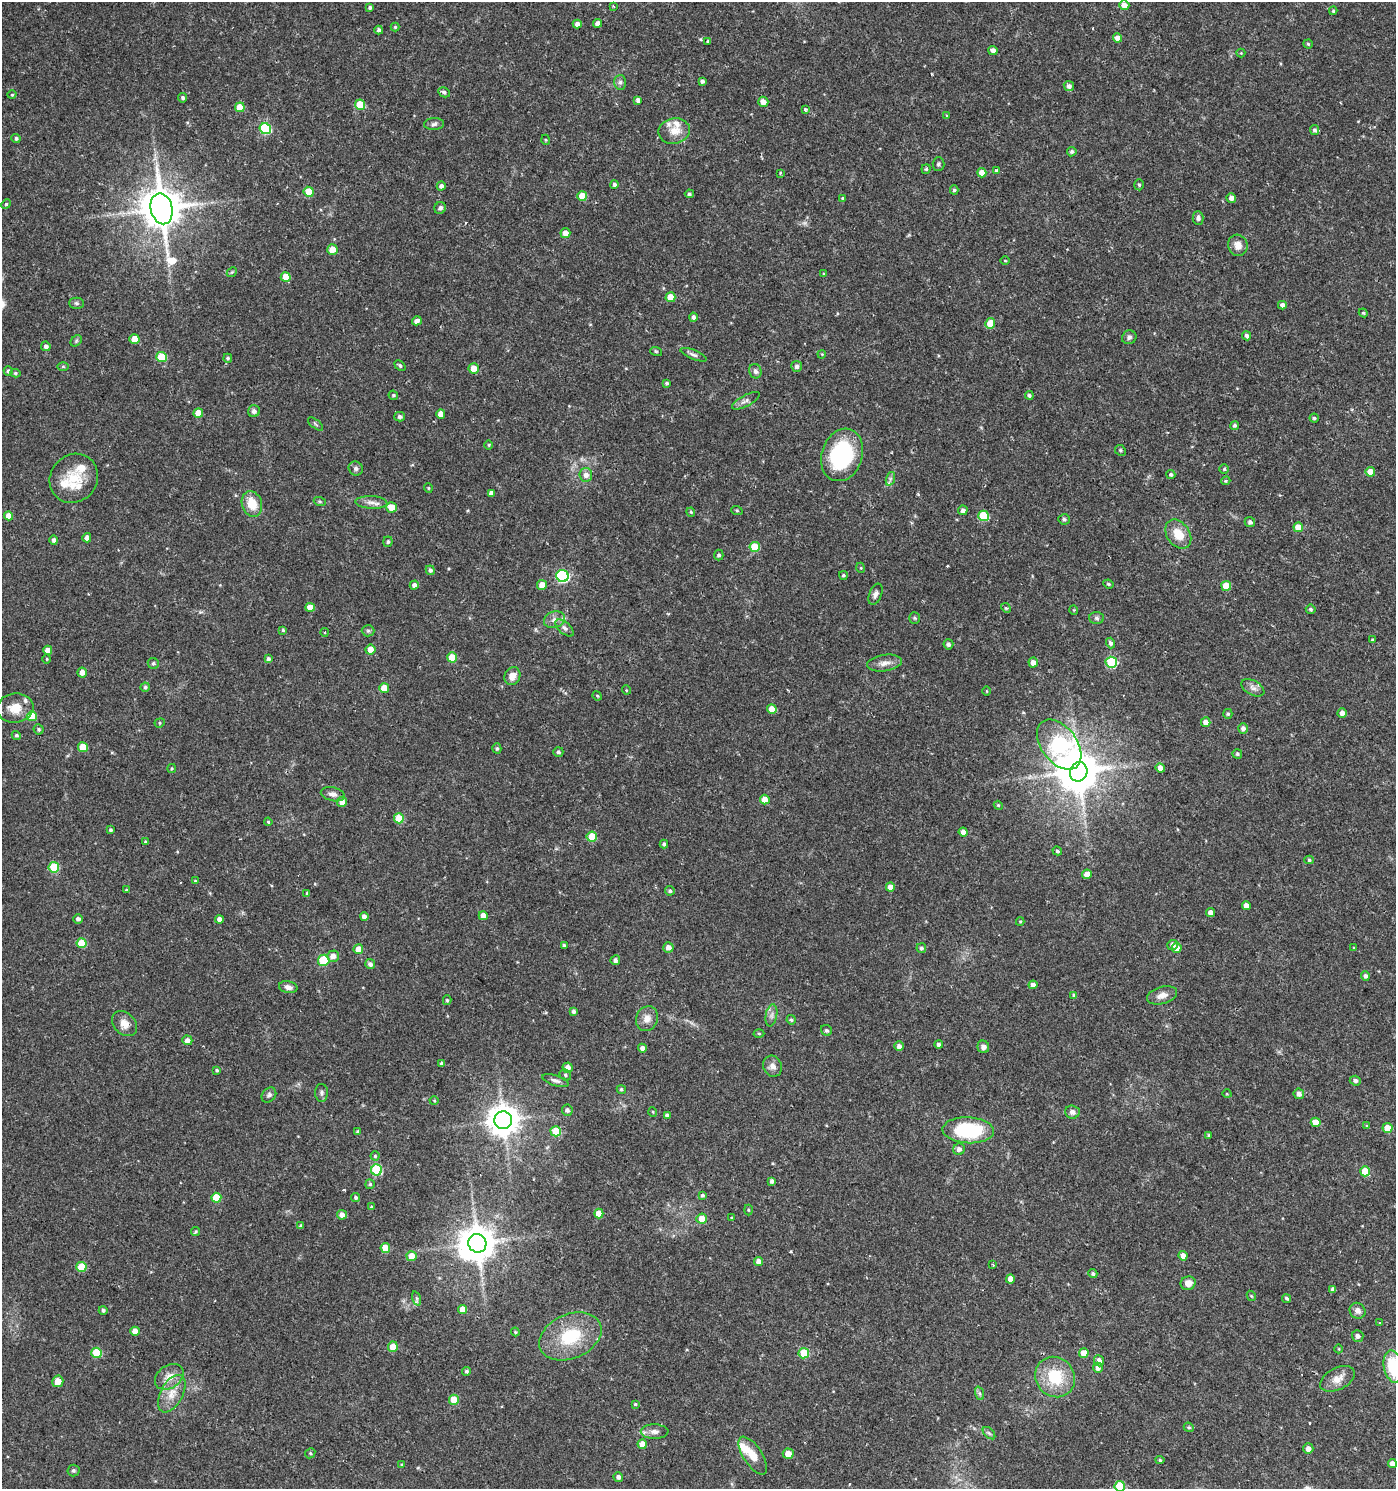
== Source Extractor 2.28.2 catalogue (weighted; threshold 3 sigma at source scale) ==
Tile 6 of 4 x 4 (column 2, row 2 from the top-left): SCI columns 1574-2967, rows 2983-4469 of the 6003 x 5958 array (HDU 1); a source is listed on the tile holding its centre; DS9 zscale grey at full resolution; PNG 1398 x 1491 px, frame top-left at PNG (2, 2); each listed source drawn as its Kron ellipse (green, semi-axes under 4 px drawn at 4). Shown black and unused: <1% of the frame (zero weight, under 2 of 3 exposures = <1% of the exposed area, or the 3 px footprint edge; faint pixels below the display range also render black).
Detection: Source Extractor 2.28.2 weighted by HDU 2 'WHT'; one run over the whole footprint, this tile lists its part. Background 0.0253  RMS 0.004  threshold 0.018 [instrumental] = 3 sigma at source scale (4.5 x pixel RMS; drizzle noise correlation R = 1.50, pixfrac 1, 0.0396/0.0396 arcsec/px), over >= 5 px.
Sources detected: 348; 1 too faint to see at this stretch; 2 inside a brighter object's white glare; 5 cosmic-ray / hot-pixel residue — neither listed nor drawn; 7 inside a brighter listed object's ellipse — not listed separately; the other 333 listed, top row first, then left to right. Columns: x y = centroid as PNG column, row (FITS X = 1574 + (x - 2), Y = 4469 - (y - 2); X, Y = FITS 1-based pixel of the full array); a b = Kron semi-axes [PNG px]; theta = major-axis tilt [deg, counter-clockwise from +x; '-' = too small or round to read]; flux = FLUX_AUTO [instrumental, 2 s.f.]
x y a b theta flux
1124 5 5 5 - 3.5
613 6 4 3 - 0.37
370 7 4 4 - 0.79
1333 11 4 3 - 0.57
598 23 4 4 - 1.9
577 24 4 4 - 1.9
395 27 4 4 - 0.48
379 30 4 4 - 0.99
1118 38 4 4 - 2.9
708 41 4 4 - 0.54
1308 44 4 4 - 0.52
993 50 4 4 - 1.8
1241 53 4 4 - 0.4
702 81 4 4 - 1
620 82 7 6 - 1.1
1069 86 5 5 - 1.5
444 92 6 5 - 0.98
12 95 4 4 - 0.44
183 98 4 4 - 0.84
638 100 4 4 - 1.3
763 102 5 5 - 2.9
360 105 5 5 - 11
240 107 5 5 - 6.9
805 109 4 3 - 0.75
947 116 4 3 - 0.4
434 124 10 6 3 1.2
265 129 6 5 - 28
1314 130 5 4 - 1.1
674 131 16 12 9 5.4
16 138 4 4 - 0.84
546 140 5 3 - 0.37
1072 152 5 4 - 0.8
938 164 7 6 - 0.79
926 169 4 4 - 0.63
996 170 3 3 - 1.3
780 173 3 2 - 0.4
982 173 5 4 - 3.5
614 184 4 4 - 0.86
1139 185 5 4 - 0.66
441 186 4 4 - 1.4
954 190 4 4 - 0.64
309 192 5 5 - 7.5
689 194 4 4 - 0.79
582 196 5 5 - 7.1
842 198 3 3 - 0.39
1231 198 5 4 - 1.7
6 204 5 4 - 0.56
440 208 6 5 - 1.2
162 209 15 11 -77 1400
1198 218 7 5 -89 1.3
565 233 5 5 - 2.9
1238 245 11 9 -73 3.5
332 249 5 5 - 5
1005 261 4 3 - 0.33
232 272 5 4 - 0.51
824 274 4 3 - 0.43
286 277 5 5 - 5.9
670 297 5 5 - 7.2
76 303 7 5 -1 0.81
1282 305 4 4 - 1.4
1363 313 4 4 - 0.47
693 317 4 4 - 1.1
417 321 5 4 - 1.5
990 323 5 5 - 6.8
1246 336 4 4 - 1.2
1129 337 7 6 - 1.2
134 339 5 5 - 5.9
76 341 6 5 - 0.61
46 346 5 4 - 1.3
656 351 6 3 -19 0.47
822 354 4 3 - 0.35
694 355 14 4 -22 1.3
162 357 5 5 - 10
228 358 4 4 - 0.82
63 366 5 3 - 0.45
400 366 6 4 -40 0.77
797 366 5 5 - 1.3
474 368 5 5 - 4.5
8 371 5 4 - 1
755 371 7 6 - 1.5
15 373 5 4 - 0.73
667 383 4 4 - 0.66
393 395 5 4 - 0.65
1029 395 4 4 - 0.88
746 401 15 5 28 1.6
254 411 6 6 - 1.5
198 413 5 5 - 5.8
441 414 5 4 - 3.3
400 417 5 5 - 1.1
1314 418 4 4 - 0.6
315 424 9 3 -40 0.53
1235 425 4 4 - 0.83
489 445 4 4 - 0.44
1120 450 5 5 - 0.68
842 455 27 20 71 40
356 468 7 6 - 1.1
1224 469 5 4 - 0.57
1370 472 5 5 - 4.8
1171 474 4 4 - 0.8
586 475 7 6 - 2.2
74 478 25 23 49 12
890 479 7 4 72 0.93
1226 481 4 3 - 0.45
428 488 5 4 - 0.45
491 493 4 4 - 1.6
320 502 6 4 -19 0.58
371 502 16 6 -3 2.4
252 504 13 10 -71 7.7
392 507 5 5 - 4.9
963 510 5 4 - 1.5
737 511 6 3 -20 0.44
691 512 4 4 - 0.45
9 516 4 4 - 3.4
983 516 5 5 - 17
1064 519 6 5 - 0.87
1250 522 5 5 - 1.1
1298 527 5 4 - 4.9
1178 534 16 11 -55 6.9
87 538 4 4 - 1.9
54 540 4 4 - 1.2
388 542 5 4 - 0.75
755 547 5 5 - 12
719 555 5 4 - 0.8
861 568 5 3 - 0.37
430 570 5 4 - 1
843 575 4 4 - 0.59
562 576 6 6 - 52
1108 584 5 3 - 0.6
414 585 4 4 - 1.4
542 585 5 5 - 3.5
1226 586 5 5 - 8
875 594 11 6 66 1.6
310 607 5 4 - 4.5
1006 608 5 4 - 0.51
1311 609 5 4 - 0.81
1074 610 5 3 - 0.31
914 618 6 5 - 0.58
1097 618 7 6 - 0.94
554 620 11 8 19 2.3
565 628 11 5 -41 1.4
283 630 4 3 - 0.61
368 631 6 5 - 0.7
325 632 4 3 - 0.37
1373 640 3 3 - 1.1
1110 643 5 4 - 1.2
948 644 5 5 - 1.1
370 649 5 5 - 3.4
48 650 4 4 - 2.9
452 657 5 5 - 8.1
47 659 4 3 - 0.38
268 659 4 4 - 1
1033 662 5 4 - 2.2
1111 662 5 5 - 26
153 663 6 5 - 0.77
884 663 17 8 8 3
82 673 5 5 - 2.6
512 676 9 7 65 3
145 687 4 4 - 0.76
384 688 5 5 - 5.4
1253 688 12 7 -29 1.9
626 690 5 3 - 0.37
987 691 5 3 - 0.32
597 696 5 4 - 0.44
15 708 18 14 7 6.6
772 709 5 4 - 5
1342 713 4 4 - 2.2
1228 714 5 4 - 0.62
32 716 5 5 - 7.3
1206 722 5 4 - 2.7
160 723 5 4 - 0.54
1243 728 5 5 - 1.7
39 729 5 5 - 0.73
16 735 5 4 - 0.79
1059 745 28 18 -53 140
83 747 5 5 - 8.8
497 748 5 4 - 0.64
558 752 5 5 - 0.83
1237 754 5 4 - 0.66
172 768 4 3 - 0.46
1160 768 5 4 - 2.5
1079 772 10 8 69 1000
333 794 12 7 -14 2
765 799 5 5 - 4.2
342 802 5 5 - 3.6
998 805 4 3 - 0.41
399 818 5 5 - 11
268 822 4 3 - 0.41
110 830 3 3 - 0.65
963 832 4 4 - 2.2
592 837 5 5 - 9.4
145 842 4 3 - 0.52
664 844 4 4 - 0.75
1057 851 5 4 - 0.69
1309 860 5 4 - 0.65
54 867 5 5 - 16
1087 874 5 4 - 3.4
195 881 4 4 - 0.43
890 887 4 4 - 3.2
126 890 4 4 - 0.45
670 891 5 4 - 0.85
307 893 3 3 - 0.46
1246 905 4 4 - 2.1
1211 912 4 4 - 2.3
483 916 4 4 - 3.1
364 917 4 4 - 2.1
78 919 5 4 - 1.4
219 919 4 4 - 1.9
1020 921 4 4 - 0.43
82 943 5 5 - 9.2
564 945 3 3 - 0.71
1173 945 5 5 - 1.4
668 947 5 5 - 2.5
921 948 5 4 - 0.89
1177 948 5 5 - 2.9
1354 948 3 3 - 0.43
358 949 5 5 - 3.9
333 956 6 5 - 2.5
324 960 6 5 - 18
615 960 5 4 - 1.2
370 964 5 5 - 1.3
1365 976 5 4 - 1.3
1033 985 4 4 - 1.8
288 987 9 6 -11 1.9
1074 995 4 4 - 0.66
1162 995 15 8 16 3
447 1000 5 4 - 0.58
573 1012 4 4 - 1.1
771 1015 11 5 80 1.7
647 1019 12 10 69 3.3
791 1020 5 4 - 0.69
124 1024 14 10 -45 3.4
826 1030 6 5 - 0.82
759 1033 5 3 - 0.42
187 1040 5 5 - 1.9
939 1044 4 4 - 1.1
899 1046 5 4 - 1.8
983 1047 6 6 - 1.9
642 1048 4 4 - 1.5
442 1064 4 4 - 1.1
773 1066 11 9 -66 2.2
567 1068 5 5 - 2.7
217 1070 4 3 - 0.53
565 1075 6 5 - 0.8
555 1080 14 5 -17 1.5
1355 1081 5 5 - 1.2
621 1089 5 4 - 0.62
322 1093 9 6 89 1.2
1227 1094 5 3 - 0.3
1299 1094 5 5 - 1.6
269 1095 8 6 50 1.2
434 1101 4 4 - 0.45
567 1110 5 5 - 1
653 1112 5 3 - 0.32
1072 1112 7 6 - 1.5
667 1115 4 4 - 1.1
503 1120 9 9 - 640
1316 1122 5 4 - 4.8
1367 1126 4 3 - 0.39
1387 1128 5 5 - 6.2
968 1130 26 13 -2 30
556 1131 5 5 - 10
358 1132 4 3 - 0.85
1208 1135 4 4 - 0.46
959 1149 6 6 - 1.6
375 1156 4 4 - 0.56
376 1170 5 5 - 27
1365 1171 5 5 - 8.5
772 1181 4 3 - 0.92
370 1184 5 5 - 0.68
702 1195 4 3 - 0.64
356 1197 4 3 - 0.73
216 1198 5 5 - 12
371 1207 3 3 - 0.39
748 1210 5 3 - 0.38
599 1213 5 5 - 6
342 1215 5 5 - 2.2
732 1218 3 3 - 0.5
702 1219 5 5 - 4.1
301 1226 3 3 - 0.73
196 1232 4 4 - 0.53
477 1243 9 9 - 900
385 1248 5 5 - 8.1
412 1256 5 5 - 4.4
1183 1256 5 4 - 2.2
759 1261 4 4 - 2.8
993 1265 3 2 - 0.35
81 1267 5 5 - 11
1093 1274 4 4 - 0.75
1010 1279 4 4 - 2.8
1188 1283 7 6 - 3
1333 1289 4 4 - 1.5
1251 1296 5 4 - 0.42
417 1298 7 4 -72 0.79
1286 1298 4 4 - 0.67
463 1309 4 4 - 4.1
103 1310 4 4 - 0.83
1358 1311 8 7 - 2
1379 1323 3 2 - 0.29
135 1331 4 4 - 3.4
515 1332 4 3 - 0.4
570 1336 32 22 24 20
1358 1336 6 5 - 1.7
393 1347 5 5 - 5.7
1339 1349 4 3 - 0.3
97 1353 5 5 - 16
804 1353 5 5 - 13
1084 1353 5 4 - 4.6
1099 1361 5 5 - 2.1
1393 1367 16 9 -78 19
1098 1368 5 5 - 1.5
466 1371 4 4 - 0.82
169 1377 15 11 35 4.4
1055 1377 21 19 -49 16
1337 1379 19 11 27 4.3
58 1381 6 5 - 5
979 1393 7 4 -71 0.79
172 1394 20 11 62 5.8
454 1400 5 5 - 8.7
635 1404 4 4 - 0.49
1189 1427 5 4 - 0.64
655 1432 14 7 -1 2.3
989 1433 7 4 -45 0.76
642 1444 5 4 - 4.9
1308 1449 5 5 - 2.6
310 1453 5 5 - 0.59
788 1454 5 5 - 3.7
753 1456 22 9 -57 5.8
1160 1460 4 4 - 0.67
1392 1464 4 4 - 2.5
402 1465 4 3 - 0.5
73 1470 6 6 - 0.7
618 1477 5 4 - 1.6
1120 1486 5 5 - 16
Isophote crosses this tile's border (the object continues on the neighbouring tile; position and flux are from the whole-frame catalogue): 2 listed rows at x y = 1393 1367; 1120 1486